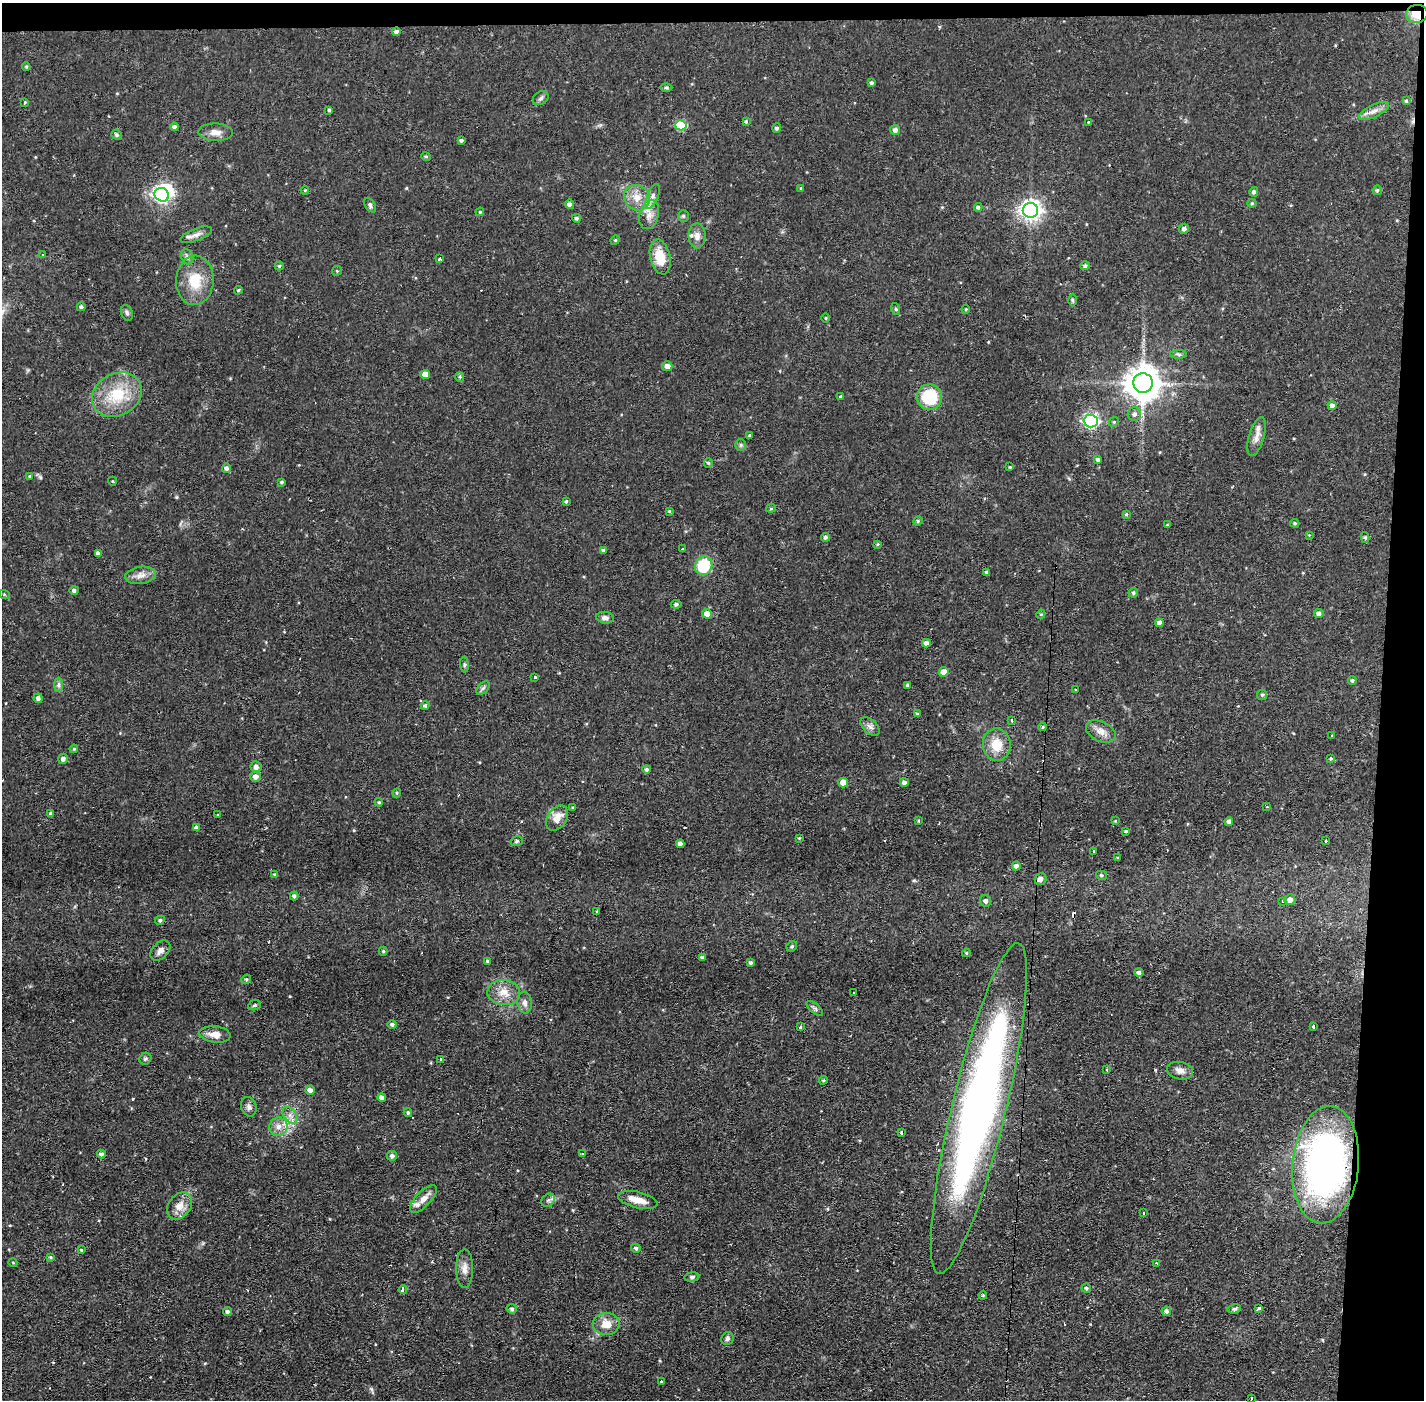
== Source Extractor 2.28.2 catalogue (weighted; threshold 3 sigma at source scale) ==
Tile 3 of 3 x 3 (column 3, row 1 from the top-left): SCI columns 2846-4267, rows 2849-4246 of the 4267 x 4300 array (HDU 1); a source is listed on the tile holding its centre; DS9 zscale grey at full resolution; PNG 1426 x 1402 px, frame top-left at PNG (2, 3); each listed source drawn as its Kron ellipse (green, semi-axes under 4 px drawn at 4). Shown black and unused: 4% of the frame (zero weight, under 2 of 3 exposures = <1% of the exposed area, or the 3 px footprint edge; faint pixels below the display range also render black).
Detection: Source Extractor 2.28.2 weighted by HDU 2 'WHT'; one run over the whole footprint, this tile lists its part. Background 0.0582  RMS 0.006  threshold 0.0272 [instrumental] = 3 sigma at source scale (4.5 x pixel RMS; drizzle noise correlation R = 1.50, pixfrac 1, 0.05/0.05 arcsec/px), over >= 5 px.
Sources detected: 235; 2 inside a brighter object's white glare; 11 cosmic-ray / hot-pixel residue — neither listed nor drawn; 5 inside a brighter listed object's ellipse — not listed separately; the other 217 listed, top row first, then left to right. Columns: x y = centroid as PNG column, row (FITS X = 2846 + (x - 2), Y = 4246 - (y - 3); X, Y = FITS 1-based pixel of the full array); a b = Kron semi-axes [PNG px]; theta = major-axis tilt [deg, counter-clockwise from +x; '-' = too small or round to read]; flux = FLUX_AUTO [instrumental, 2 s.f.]
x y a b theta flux
1417 14 11 9 9 9.5
396 31 4 4 - 1.6
26 66 4 4 - 0.66
871 83 4 4 - 0.99
666 87 6 4 -1 0.83
541 98 8 6 33 1.6
1406 101 4 4 - 0.86
25 102 4 2 - 0.53
329 110 3 3 - 0.84
1374 111 16 6 26 3.9
746 122 4 3 - 0.78
1088 122 3 3 - 0.67
681 125 5 5 - 30
174 127 4 4 - 1.8
777 128 5 4 - 1.2
895 130 5 5 - 2.2
215 132 17 8 -1 4.7
117 135 5 5 - 1.2
461 140 4 4 - 1.2
426 156 5 4 - 0.8
801 188 4 3 - 0.57
305 190 4 3 - 0.54
1377 190 5 4 - 0.99
1254 192 5 4 - 1.5
162 195 7 6 - 170
653 196 13 5 68 2.8
637 198 13 12 - 7.6
1252 203 4 4 - 0.7
569 204 4 4 - 1.9
370 205 8 5 -57 1.4
978 207 4 4 - 1.2
1030 210 7 7 - 330
480 212 4 3 - 0.58
649 215 15 9 74 5.6
683 216 5 5 - 0.95
576 218 4 4 - 1.2
1184 229 5 5 - 1.8
196 235 17 6 20 3.2
697 236 12 8 -90 3.5
615 240 5 4 - 0.8
43 254 4 3 - 0.6
187 257 8 6 -68 1.6
660 257 18 10 -77 14
439 259 4 3 - 1.6
279 266 4 4 - 0.86
1085 266 5 4 - 1.3
337 271 5 4 - 0.77
195 280 25 19 87 17
238 290 4 4 - 0.8
1072 300 6 4 -89 0.81
81 307 4 4 - 1.2
896 309 6 4 -71 0.79
966 309 4 4 - 0.6
127 313 8 5 -70 1.5
826 318 5 3 - 0.54
1179 354 8 4 0 1
667 366 5 5 - 3.8
425 374 5 4 - 5.6
460 377 5 4 - 0.69
1143 383 10 9 - 1300
117 395 26 21 30 24
841 397 3 3 - 1.9
929 397 13 12 - 25
1332 405 4 4 - 2.2
1134 414 7 6 - 2
1091 421 7 6 - 130
1114 422 5 4 - 0.76
750 435 4 3 - 0.65
1257 437 20 7 73 4.4
741 445 6 5 - 1.1
1098 459 4 3 - 1.3
708 463 5 4 - 0.71
1010 467 3 2 - 0.52
226 468 4 4 - 1.9
30 476 4 3 - 0.66
112 481 4 3 - 0.47
282 482 4 3 - 0.72
566 501 4 3 - 0.77
771 508 5 4 - 0.73
669 511 3 3 - 0.62
1126 514 4 3 - 0.72
918 521 5 4 - 0.8
1295 523 5 4 - 0.77
1167 525 4 4 - 0.52
1309 535 4 4 - 0.52
825 537 4 4 - 1.2
1365 537 5 4 - 0.91
878 544 4 3 - 0.64
682 549 2 2 - 0.53
603 550 4 4 - 1.3
98 553 4 4 - 2.5
704 566 9 8 - 27
987 572 3 3 - 1
140 575 15 8 8 4.6
74 590 4 4 - 1.5
1133 593 5 4 - 1.1
4 594 5 3 - 0.62
676 604 5 4 - 1.2
1319 613 5 4 - 1.9
707 614 5 5 - 5.7
1041 614 5 3 - 0.52
605 618 9 6 -7 2.1
1159 623 4 4 - 2.4
926 643 4 4 - 2
464 665 8 4 -83 0.94
944 672 5 4 - 5.7
535 677 3 3 - 1.2
1352 680 4 4 - 1
58 685 7 4 90 1.4
908 685 4 3 - 1
483 688 8 5 45 1.3
1076 690 2 2 - 0.75
1262 695 5 5 - 0.88
38 698 5 4 - 1.8
425 706 4 4 - 1.1
917 714 4 4 - 0.79
1012 720 3 3 - 1.1
870 726 11 7 -43 2.5
1042 727 4 4 - 0.76
1101 731 16 10 -26 5.2
1332 736 3 2 - 0.94
997 745 16 13 -82 12
74 749 4 4 - 0.69
1331 758 4 3 - 1
63 759 5 5 - 2
256 767 5 5 - 2.1
647 769 4 4 - 1.2
255 777 5 5 - 3
843 782 5 5 - 5.8
904 782 4 4 - 2.1
397 793 4 4 - 0.69
379 802 4 3 - 0.79
573 807 3 3 - 0.63
1267 807 3 3 - 0.92
51 814 4 3 - 1.6
217 815 2 2 - 0.49
557 818 14 9 55 6.9
918 821 4 3 - 0.52
1115 821 3 2 - 0.42
1229 821 4 4 - 1.9
197 828 4 4 - 1.6
1126 831 4 3 - 0.72
799 838 4 3 - 0.58
517 841 6 5 - 0.99
1326 841 3 2 - 0.86
680 844 4 4 - 2.6
1093 851 4 3 - 2.3
1118 858 4 2 - 0.69
1016 866 4 4 - 2.3
275 874 4 3 - 0.84
1101 875 5 4 - 1
1041 879 6 6 - 2.7
294 896 4 4 - 1.6
1290 900 5 5 - 3.2
985 901 6 5 - 1.9
1283 901 3 3 - 0.91
596 911 2 2 - 0.61
160 920 5 4 - 1.2
792 946 5 5 - 1
160 951 12 8 45 3.3
383 951 4 4 - 0.85
966 953 4 4 - 0.65
702 958 4 4 - 1.7
488 961 3 3 - 1.1
751 963 4 4 - 1.2
1139 972 5 4 - 1.8
246 979 5 4 - 0.74
504 992 16 12 -7 7.8
853 993 3 3 - 0.83
525 1003 11 7 -84 2.8
254 1005 6 5 - 0.93
815 1008 10 5 -41 1.4
392 1024 4 4 - 1.4
800 1027 3 3 - 1
1314 1027 4 3 - 4.8
215 1034 15 8 -6 5.8
145 1059 6 5 - 1.3
441 1059 4 3 - 1.5
1107 1069 3 3 - 1.2
1180 1071 13 8 -12 3.9
823 1080 4 3 - 0.83
310 1090 4 4 - 2.3
382 1098 4 4 - 3.2
249 1107 10 7 -72 2.4
979 1109 170 27 76 430
408 1113 4 3 - 1.1
290 1115 9 6 -54 2.9
278 1127 9 9 - 4.2
902 1132 3 3 - 1.6
101 1154 4 4 - 1.7
582 1154 3 2 - 1.2
392 1156 5 4 - 1.8
1326 1165 59 33 85 240
423 1199 18 7 46 5.3
548 1200 7 6 - 1.5
638 1200 20 8 -13 7.2
179 1206 15 11 52 6.5
1144 1213 3 3 - 1.2
636 1248 5 4 - 1.2
81 1250 3 3 - 0.73
50 1257 4 3 - 0.8
13 1263 4 3 - 0.45
1156 1263 3 3 - 0.53
465 1268 19 8 90 4.7
692 1277 7 4 7 1.3
1086 1288 5 4 - 1.1
403 1290 4 3 - 5.5
983 1295 4 3 - 0.5
1258 1308 3 3 - 5.8
512 1309 5 5 - 1.3
1234 1309 7 4 10 1.2
227 1311 4 4 - 1.3
1166 1311 5 4 - 1.6
606 1324 13 11 0 7.7
727 1338 7 6 - 1.4
661 1382 3 3 - 0.99
1251 1398 3 3 - 1.9
Overlapping masked pixels (flux is a lower limit): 2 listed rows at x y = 1417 14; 1326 1165